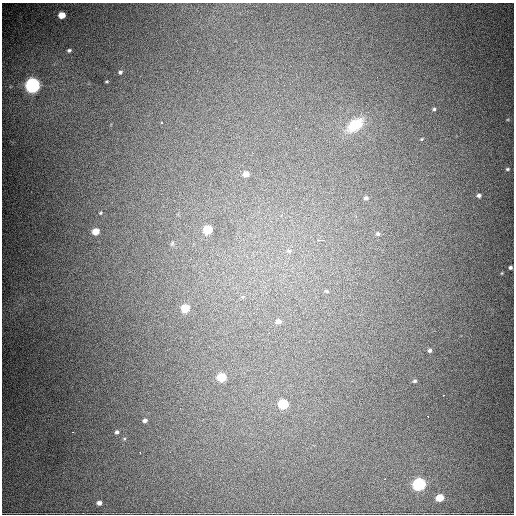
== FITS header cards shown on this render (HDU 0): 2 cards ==
NAXIS1  =                  512
NAXIS2  =                  512

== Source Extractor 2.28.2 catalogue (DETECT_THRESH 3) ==
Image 512 x 512 px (HDU 0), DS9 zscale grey, 1 PNG px = 1 image px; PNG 516 x 516 px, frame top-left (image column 1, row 512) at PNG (2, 3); no overlay
Background 2700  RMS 50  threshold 149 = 3 sigma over >= 5 px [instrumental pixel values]
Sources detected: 41; all 41 listed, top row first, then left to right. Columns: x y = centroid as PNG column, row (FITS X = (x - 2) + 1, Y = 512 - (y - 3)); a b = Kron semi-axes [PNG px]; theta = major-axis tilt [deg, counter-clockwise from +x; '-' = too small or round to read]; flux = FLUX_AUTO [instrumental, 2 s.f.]
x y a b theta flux
62 15 5 5 - 6.2e+04
69 50 5 4 - 7.0e+03
120 72 5 4 - 6.3e+03
107 81 3 2 - 3.1e+03
32 85 7 6 - 1.3e+06
434 109 4 4 - 5.2e+03
162 122 3 2 - 3.2e+03
355 125 24 14 36 1.2e+05
422 139 4 3 - 3.0e+03
507 169 5 4 - 4.6e+03
246 174 7 6 - 3.1e+04
479 195 5 4 - 9.2e+03
366 198 5 4 - 8.9e+03
100 213 4 4 - 3.2e+03
208 230 6 5 - 1.6e+05
96 231 5 5 - 5.4e+04
378 234 5 5 - 6.1e+03
320 240 9 3 0 1.4e+04
172 243 6 4 59 4.9e+03
289 251 8 6 -13 9.4e+03
510 267 4 4 - 6.9e+03
502 273 4 4 - 3.2e+03
326 291 6 4 -26 4.7e+03
185 308 6 5 - 1.2e+05
278 321 6 6 - 1.8e+04
430 350 5 4 - 7.0e+03
221 377 6 5 - 1.5e+05
415 381 5 4 - 4.7e+03
444 395 2 2 - 3.4e+03
283 404 6 5 - 2.4e+05
180 408 2 2 - 3.4e+03
428 416 2 2 - 2.5e+03
145 420 4 4 - 8.7e+03
72 432 3 2 - 1.9e+03
117 432 5 5 - 7.3e+03
170 452 2 2 - 3.1e+03
140 453 2 2 - 2.2e+03
385 479 3 2 - 2.9e+03
419 484 6 6 - 7.8e+05
440 498 6 5 - 6.7e+04
99 503 4 4 - 1.2e+04